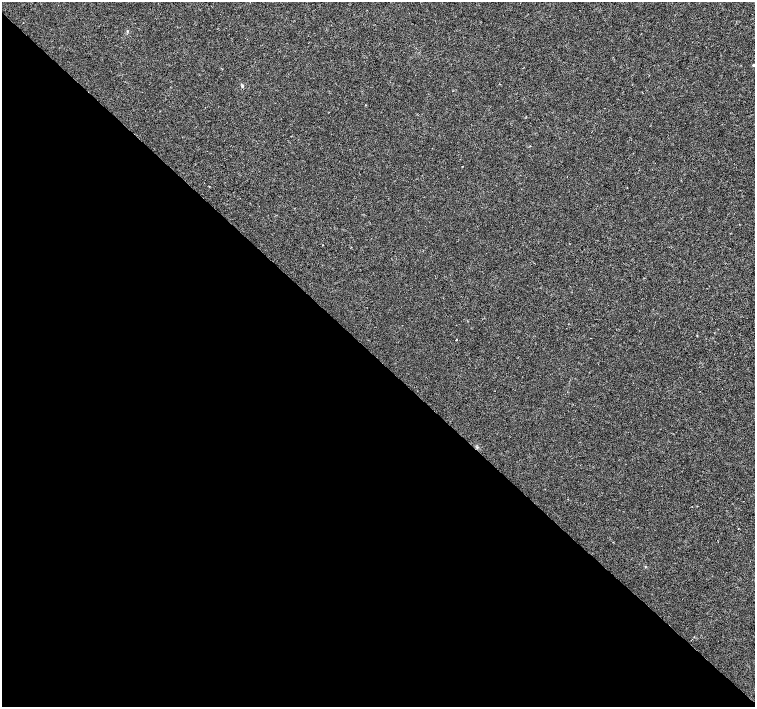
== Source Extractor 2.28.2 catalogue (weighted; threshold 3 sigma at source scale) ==
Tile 14 of 4 x 4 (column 2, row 4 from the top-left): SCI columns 1511-3015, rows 222-1631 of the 6026 x 6016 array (HDU 1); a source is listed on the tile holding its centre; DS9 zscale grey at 2 x 2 block average (1 PNG px = mean of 2 x 2 image px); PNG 757 x 709 px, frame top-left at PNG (2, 2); no overlay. Shown black and unused: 49% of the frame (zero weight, under 3 of 4 exposures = <1% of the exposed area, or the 3 px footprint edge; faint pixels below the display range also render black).
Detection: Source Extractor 2.28.2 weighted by HDU 2 'WHT'; one run over the whole footprint, this tile lists its part. Background -4.64e-05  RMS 0.0017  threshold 0.00754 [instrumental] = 3 sigma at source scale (4.5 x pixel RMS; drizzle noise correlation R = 1.50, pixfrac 1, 0.0396/0.0396 arcsec/px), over >= 5 px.
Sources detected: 3; all 3 listed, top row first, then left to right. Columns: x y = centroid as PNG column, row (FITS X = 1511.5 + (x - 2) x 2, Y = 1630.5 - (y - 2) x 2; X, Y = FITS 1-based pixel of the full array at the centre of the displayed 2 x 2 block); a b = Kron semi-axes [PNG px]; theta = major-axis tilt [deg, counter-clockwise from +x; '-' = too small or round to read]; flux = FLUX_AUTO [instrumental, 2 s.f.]
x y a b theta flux
753 65 2 2 - 0.42
242 86 4 3 - 0.39
456 340 2 2 - 0.38
Isophote crosses this tile's border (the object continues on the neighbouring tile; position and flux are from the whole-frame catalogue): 1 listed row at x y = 753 65